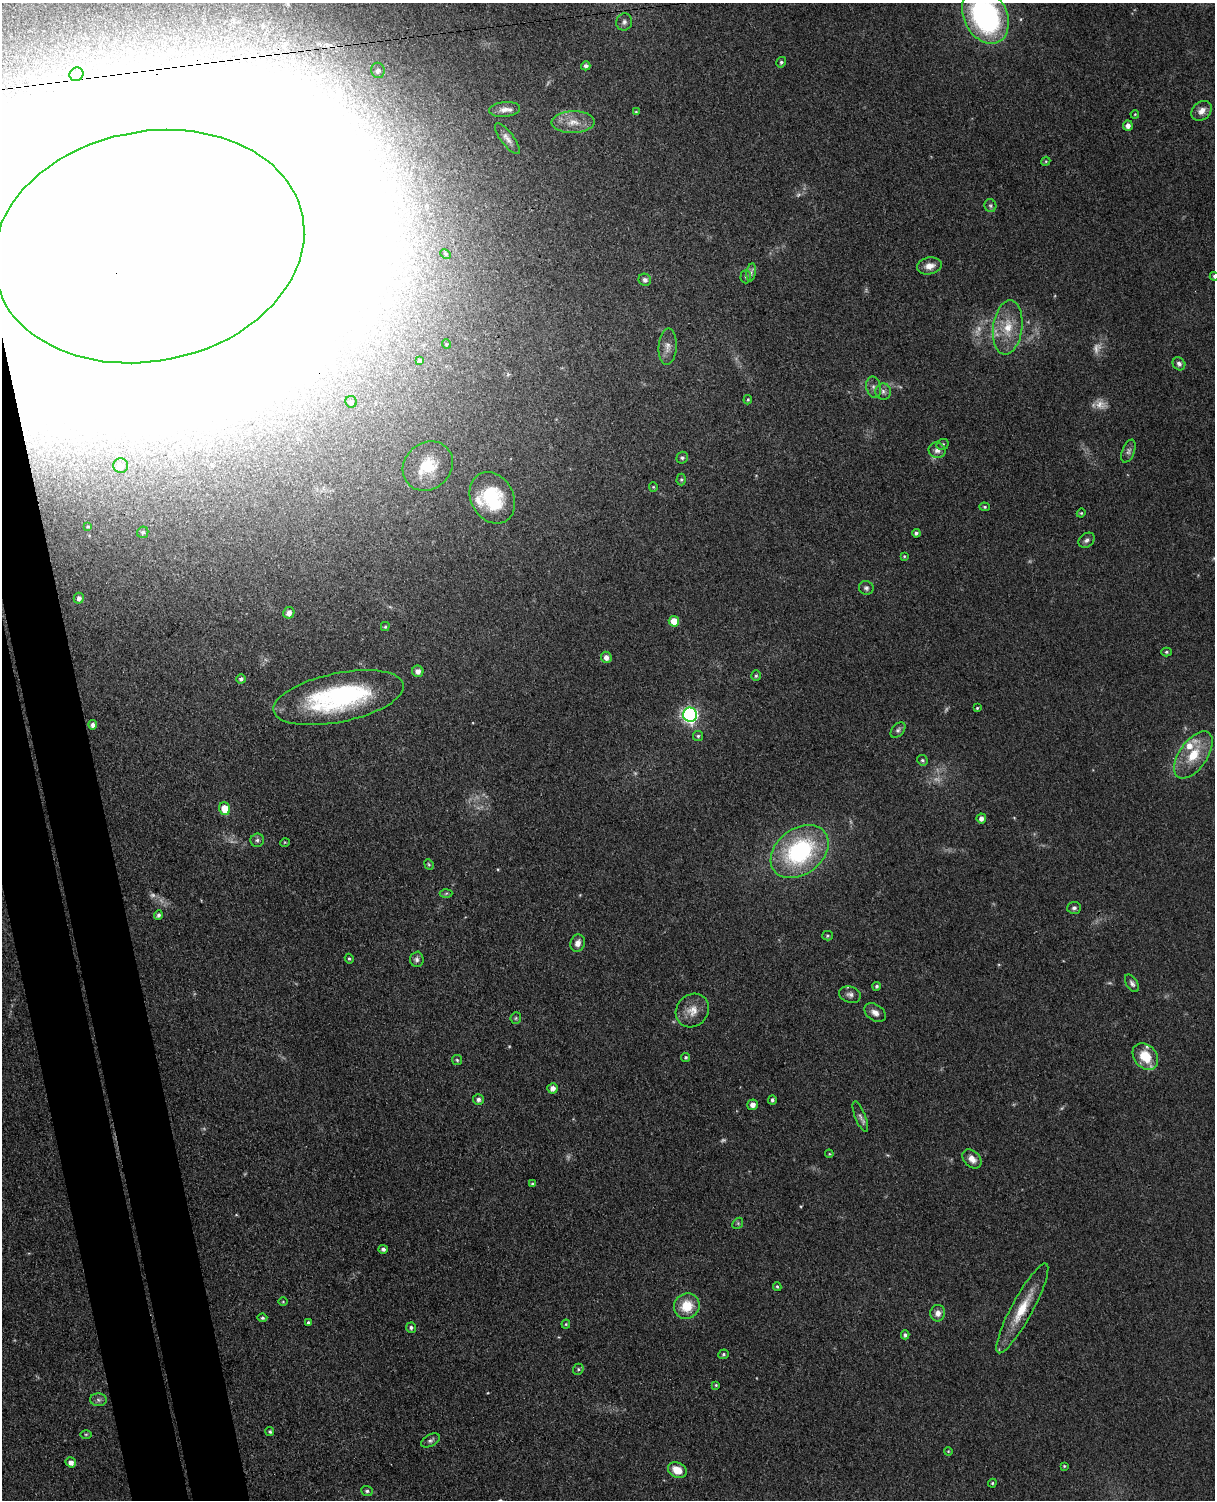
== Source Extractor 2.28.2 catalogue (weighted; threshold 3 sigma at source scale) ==
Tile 7 of 4 x 3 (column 3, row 2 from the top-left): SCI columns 2485-3697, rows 1648-3145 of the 4967 x 4906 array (HDU 1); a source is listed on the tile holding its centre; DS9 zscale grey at full resolution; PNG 1217 x 1502 px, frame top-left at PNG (2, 3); each listed source drawn as its Kron ellipse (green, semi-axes under 4 px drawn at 4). Shown black and unused: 6% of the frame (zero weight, under 3 of 4 exposures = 5% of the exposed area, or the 3 px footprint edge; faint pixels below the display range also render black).
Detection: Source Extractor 2.28.2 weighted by HDU 2 'WHT'; one run over the whole footprint, this tile lists its part. Background 0.0701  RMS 0.0075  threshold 0.0339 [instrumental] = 3 sigma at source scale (4.5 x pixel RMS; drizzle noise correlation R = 1.50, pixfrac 1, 0.05/0.05 arcsec/px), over >= 5 px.
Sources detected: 148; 16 too faint to see at this stretch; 9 inside a brighter object's white glare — neither listed nor drawn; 3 inside a brighter listed object's ellipse — not listed separately; the other 120 listed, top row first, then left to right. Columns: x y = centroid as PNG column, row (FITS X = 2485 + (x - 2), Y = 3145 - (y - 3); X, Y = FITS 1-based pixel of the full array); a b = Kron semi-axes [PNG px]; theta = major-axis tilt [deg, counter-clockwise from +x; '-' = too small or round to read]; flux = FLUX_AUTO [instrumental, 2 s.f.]
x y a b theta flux
985 16 30 21 -63 180
624 22 9 8 - 2.7
781 62 5 4 - 1.3
586 66 4 4 - 2.2
378 70 7 7 - 3.3
76 74 7 6 - 2.7
504 109 15 7 6 5.2
1201 111 11 8 42 5.9
636 112 4 3 - 0.83
1135 114 4 3 - 0.65
573 122 21 11 1 12
1128 125 5 5 - 3.7
507 138 19 6 -53 4.4
1046 161 5 3 - 0.74
990 206 6 6 - 1.5
149 246 157 115 11 33000
445 254 5 4 - 1.2
929 266 12 8 11 6.9
751 272 9 4 80 2.2
1214 276 4 4 - 1.2
746 277 7 5 89 1.5
645 280 6 6 - 2.6
1008 327 27 14 83 21
446 344 5 3 - 0.64
668 347 18 9 87 5.9
420 360 3 3 - 1.2
1179 364 7 6 - 2.3
874 387 11 7 -75 3.3
883 391 8 8 - 2.8
748 400 5 4 - 0.99
351 402 6 5 - 2.5
942 444 6 5 - 1.5
937 450 8 7 - 3.5
1128 451 12 6 68 2.8
682 458 6 5 - 1.7
121 466 7 7 - 4.2
428 466 26 23 42 28
681 479 6 4 89 1.2
653 487 4 4 - 0.9
492 498 27 21 -60 48
985 507 5 4 - 0.9
1081 513 4 4 - 0.81
88 526 3 2 - 0.61
143 532 6 5 - 1.6
916 533 4 4 - 1.7
1087 540 9 6 39 2.3
904 556 4 3 - 0.78
866 588 7 7 - 2.1
79 598 5 5 - 3
289 613 6 5 - 4.4
674 621 5 5 - 13
385 627 4 4 - 0.95
1166 652 5 4 - 1.2
606 657 6 5 - 3.8
418 671 6 5 - 3.8
756 676 5 4 - 1.3
241 679 5 4 - 2
339 698 66 24 11 120
977 708 4 4 - 0.92
690 715 7 7 - 210
93 725 5 4 - 2.9
898 730 9 6 49 2.2
698 736 5 5 - 1.3
1193 755 27 14 55 22
922 760 6 5 - 1.4
225 809 6 5 - 17
981 818 5 5 - 3.8
257 840 7 6 - 2
285 842 5 3 - 0.59
800 852 32 23 38 100
429 864 5 4 - 1.1
446 893 6 4 3 1.1
1074 908 7 6 - 2
158 915 5 4 - 2
827 936 5 5 - 1
578 943 9 7 72 4.6
349 959 5 4 - 1.1
417 959 8 6 87 2.3
1132 983 10 5 -57 2.4
877 986 4 4 - 1.5
850 995 11 8 -17 3.4
692 1010 17 15 48 10
875 1013 12 8 -34 4.6
516 1018 6 5 - 1.2
1145 1056 15 11 -51 19
686 1057 4 4 - 1.1
457 1060 5 5 - 1
552 1088 5 5 - 4
478 1099 5 5 - 2.6
772 1100 4 4 - 1.8
753 1105 5 5 - 3.6
860 1117 16 5 -68 2.9
829 1154 4 3 - 0.65
972 1159 11 7 -45 5.9
533 1184 4 4 - 1.3
738 1223 6 4 47 1.2
383 1249 5 4 - 1.9
777 1287 4 3 - 1
283 1302 5 3 - 0.72
687 1306 13 12 - 18
1022 1308 50 10 62 24
938 1313 8 7 - 4.6
262 1318 5 4 - 1.2
308 1323 4 3 - 1.4
566 1324 4 4 - 0.81
411 1328 5 5 - 2
905 1335 4 4 - 1.8
723 1354 5 4 - 1.3
578 1369 5 5 - 1.2
716 1385 3 3 - 0.83
98 1400 8 6 -2 2.4
270 1432 4 4 - 1.5
86 1434 6 4 0 0.89
430 1440 10 6 27 2.2
948 1451 4 3 - 0.67
71 1462 5 4 - 4.5
1064 1466 3 3 - 0.83
677 1470 10 7 -27 12
992 1483 4 4 - 0.89
367 1491 5 5 - 1.6
Overlapping masked pixels (flux is a lower limit): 1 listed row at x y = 149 246
Isophote crosses this tile's border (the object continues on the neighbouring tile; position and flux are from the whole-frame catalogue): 3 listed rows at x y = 985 16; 149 246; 1214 276